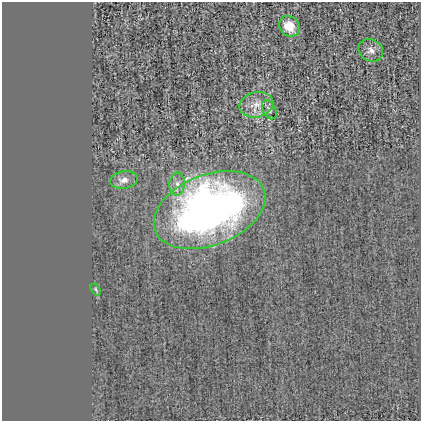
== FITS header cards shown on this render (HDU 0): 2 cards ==
NAXIS1  =                  419
NAXIS2  =                  419

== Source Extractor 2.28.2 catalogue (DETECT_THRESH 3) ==
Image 419 x 419 px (HDU 0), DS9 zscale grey, 1 PNG px = 1 image px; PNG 423 x 423 px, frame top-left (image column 1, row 419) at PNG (2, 2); each listed source drawn as its Kron ellipse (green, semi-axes under 4 px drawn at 4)
Background 0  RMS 0.026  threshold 0.0776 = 3 sigma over >= 5 px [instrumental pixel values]
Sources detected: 8; all 8 listed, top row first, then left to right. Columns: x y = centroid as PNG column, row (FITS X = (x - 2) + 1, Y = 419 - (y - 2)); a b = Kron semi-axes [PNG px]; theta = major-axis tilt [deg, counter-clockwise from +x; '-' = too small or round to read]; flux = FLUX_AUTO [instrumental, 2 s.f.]
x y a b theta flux
289 26 11 9 -50 33
371 50 13 10 -30 11
256 105 17 12 13 22
269 110 10 6 -63 5.2
124 180 14 8 9 15
177 184 12 7 87 11
209 210 58 35 21 1100
96 289 7 4 -54 2.5